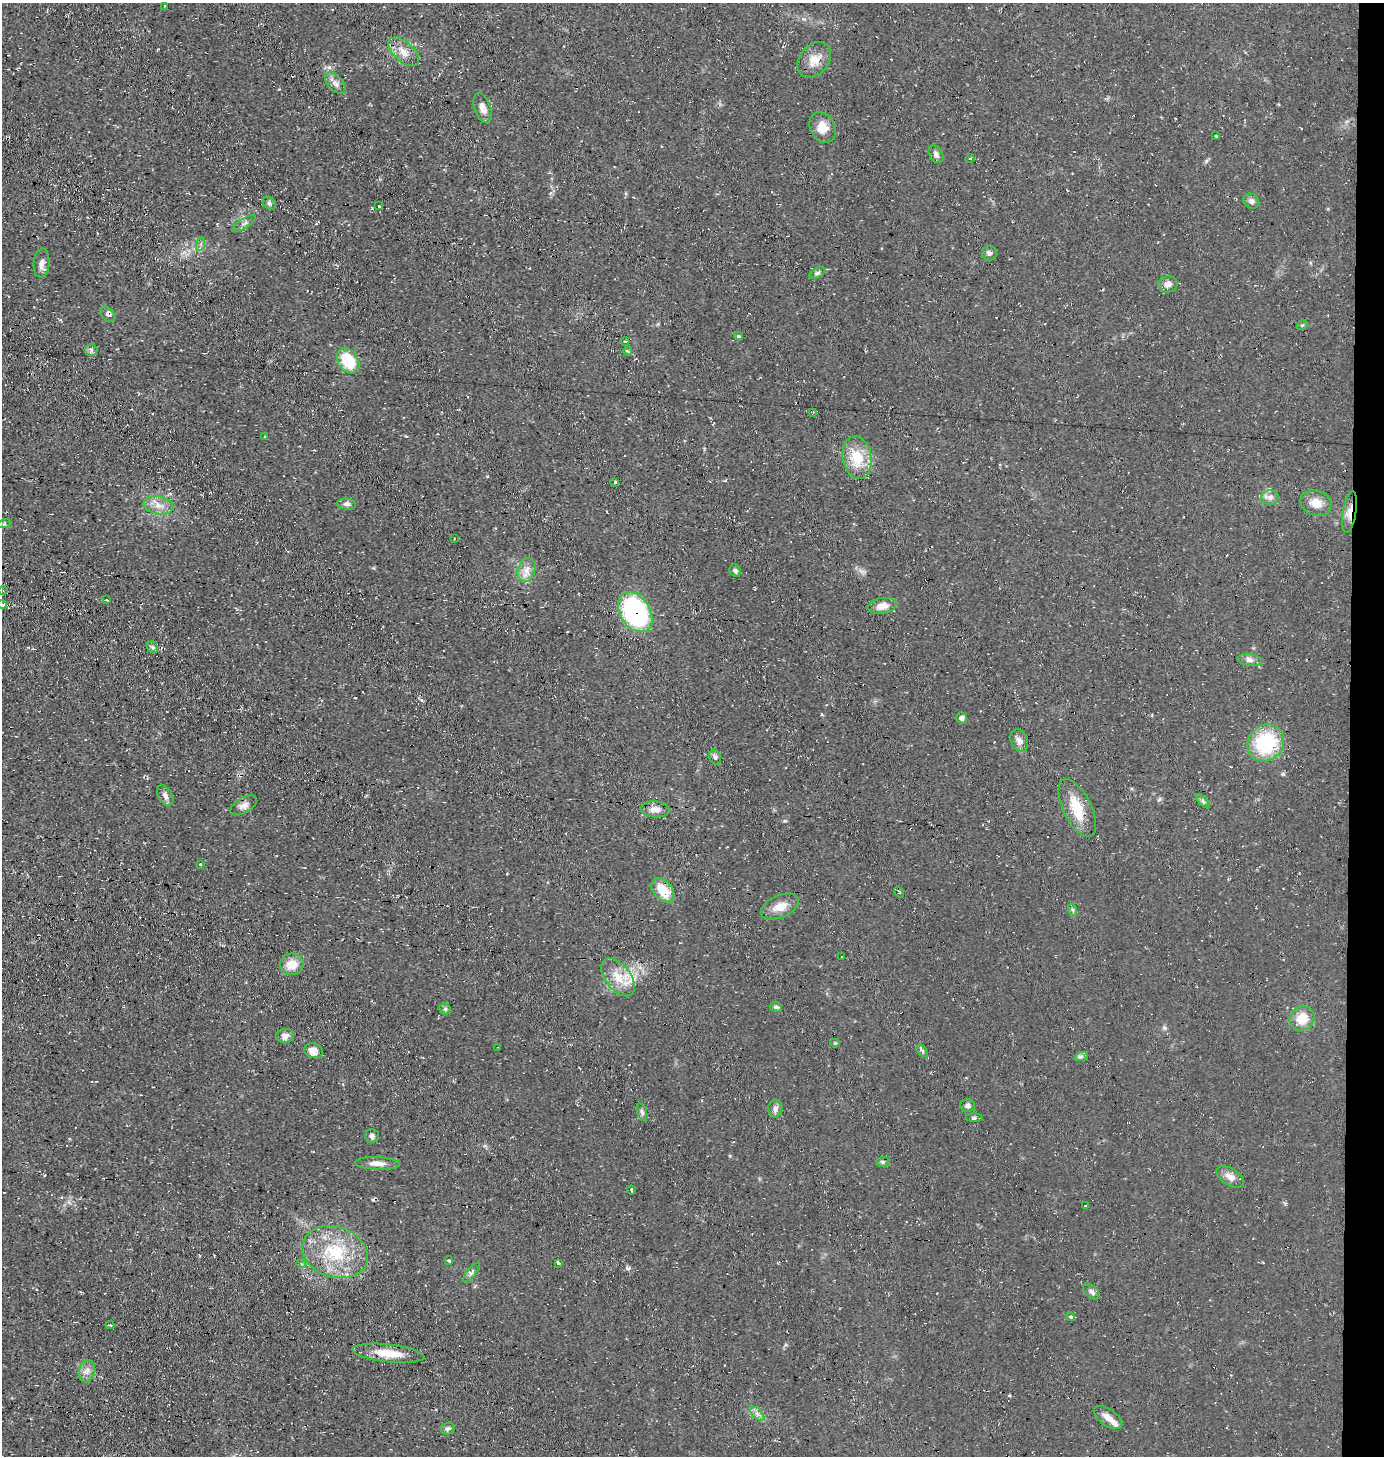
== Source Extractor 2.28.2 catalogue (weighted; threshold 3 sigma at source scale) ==
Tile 6 of 3 x 3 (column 3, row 2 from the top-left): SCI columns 2914-4295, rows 1454-2907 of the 4393 x 4360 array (HDU 1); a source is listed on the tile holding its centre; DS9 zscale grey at full resolution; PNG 1386 x 1458 px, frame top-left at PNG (2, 3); each listed source drawn as its Kron ellipse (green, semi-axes under 4 px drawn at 4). Shown black and unused: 2% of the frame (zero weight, under 2 of 3 exposures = <1% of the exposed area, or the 3 px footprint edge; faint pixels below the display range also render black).
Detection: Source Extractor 2.28.2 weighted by HDU 2 'WHT'; one run over the whole footprint, this tile lists its part. Background 0.0466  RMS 0.0094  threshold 0.0422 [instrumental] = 3 sigma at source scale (4.5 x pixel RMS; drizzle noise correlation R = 1.50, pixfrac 1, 0.05/0.05 arcsec/px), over >= 5 px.
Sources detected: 106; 10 cosmic-ray / hot-pixel residue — neither listed nor drawn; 2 inside a brighter listed object's ellipse — not listed separately; the other 94 listed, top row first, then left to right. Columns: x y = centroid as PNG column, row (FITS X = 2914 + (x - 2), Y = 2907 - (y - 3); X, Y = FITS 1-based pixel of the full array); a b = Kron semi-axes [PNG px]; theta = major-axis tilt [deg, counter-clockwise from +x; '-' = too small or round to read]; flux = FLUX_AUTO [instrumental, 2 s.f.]
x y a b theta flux
165 6 3 2 - 0.95
404 52 18 10 -40 11
814 60 19 14 49 13
335 83 12 7 -46 4.8
483 108 15 8 -70 6.9
823 127 16 12 -60 12
1216 136 3 3 - 1.2
936 154 9 6 -57 3.9
970 158 4 3 - 0.97
1251 201 8 7 - 3.4
269 203 7 5 -46 1.9
379 206 3 2 - 2.4
244 224 13 4 32 3.1
201 244 7 4 70 1.8
989 253 7 7 - 2.8
42 263 14 8 85 5.2
817 273 8 4 27 2
1168 284 9 8 - 5.6
108 314 9 5 -49 3.1
1302 325 6 4 35 1.2
738 336 4 3 - 1.6
625 341 4 3 - 1
91 350 6 6 - 2.4
627 351 4 3 - 1.3
348 361 14 10 -55 34
813 412 3 3 - 0.65
265 437 3 3 - 0.98
857 458 21 14 -80 26
615 482 3 3 - 1.1
1270 497 8 7 - 4.7
1316 503 16 12 -18 13
346 504 9 5 -5 2.6
158 505 15 9 -12 8.5
1350 512 21 6 81 9
4 524 6 4 19 1
454 539 2 2 - 0.63
527 570 12 8 70 7.3
735 571 6 5 - 2.2
3 591 4 3 - 0.81
107 600 3 3 - 1.3
2 604 4 3 - 3.5
882 606 14 7 11 8.2
635 612 22 15 -58 180
153 647 6 5 - 1.9
1250 660 12 6 -9 4.1
961 718 6 5 - 3
1019 741 12 8 -65 4.7
1266 743 19 17 48 65
715 757 8 5 -74 2.1
165 796 11 7 -59 4.1
1203 801 9 3 -45 1.8
243 805 15 7 30 5
1077 808 31 14 -63 26
655 809 14 8 -3 6.8
200 864 3 2 - 1
663 890 14 9 -51 21
899 892 6 3 -53 1
780 907 20 11 23 12
1073 910 6 4 -71 1.5
842 957 2 2 - 0.91
292 964 12 11 - 13
618 977 22 12 -52 18
776 1007 6 5 - 1.7
445 1009 6 5 - 1.5
1302 1018 13 11 39 18
285 1036 9 7 7 5.1
835 1043 5 4 - 1.1
498 1047 2 2 - 0.54
313 1051 9 7 -16 7.6
922 1051 7 4 -52 1.7
1081 1057 6 4 20 2
968 1106 7 6 - 3.3
775 1109 9 7 85 3.7
642 1112 9 5 -71 2.4
974 1118 8 3 0 1.6
372 1136 7 7 - 3.1
883 1162 6 5 - 1.6
377 1163 22 6 -2 7.2
1230 1177 15 8 -33 7
631 1190 4 2 - 1.1
1086 1206 2 2 - 0.94
335 1252 33 25 -18 54
449 1260 4 3 - 1.3
558 1263 3 3 - 5.6
301 1264 5 3 - 1.1
471 1272 12 4 50 2.5
1091 1292 10 5 -43 3
1071 1317 4 3 - 4.5
110 1325 4 3 - 1.4
388 1353 36 9 -6 20
87 1371 11 7 79 5.2
757 1414 8 5 -45 3.1
1108 1418 16 8 -35 8.2
448 1429 7 5 28 2.6
Overlapping masked pixels (flux is a lower limit): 3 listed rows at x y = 814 60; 1350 512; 635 612
Isophote crosses this tile's border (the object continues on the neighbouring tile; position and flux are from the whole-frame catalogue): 1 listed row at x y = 2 604